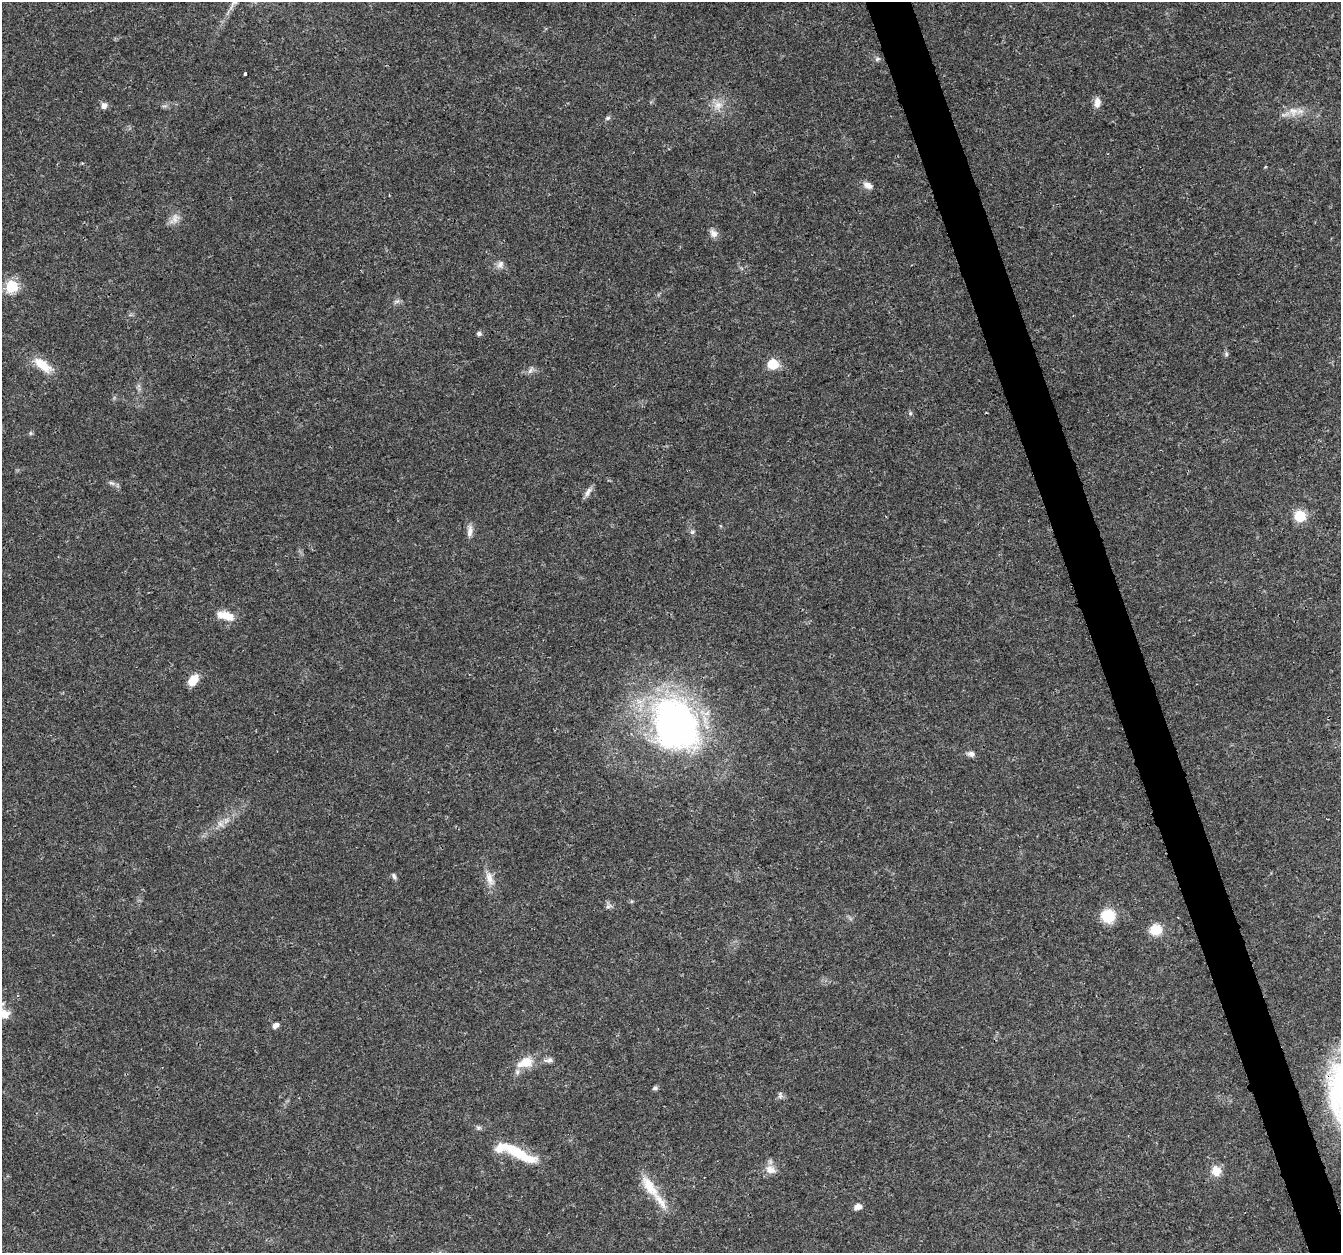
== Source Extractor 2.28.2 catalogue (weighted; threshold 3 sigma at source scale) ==
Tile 6 of 4 x 4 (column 2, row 2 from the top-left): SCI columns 1345-2683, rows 2617-3867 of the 5363 x 5184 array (HDU 1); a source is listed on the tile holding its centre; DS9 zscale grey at full resolution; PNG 1343 x 1255 px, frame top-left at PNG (2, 2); no overlay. Shown black and unused: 3% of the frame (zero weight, under 3 of 4 exposures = <1% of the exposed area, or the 3 px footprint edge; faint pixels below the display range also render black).
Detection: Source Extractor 2.28.2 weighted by HDU 2 'WHT'; one run over the whole footprint, this tile lists its part. Background 0.0269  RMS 0.002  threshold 0.0089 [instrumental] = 3 sigma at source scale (4.5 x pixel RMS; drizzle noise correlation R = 1.50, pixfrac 1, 0.0396/0.0396 arcsec/px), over >= 5 px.
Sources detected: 51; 4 inside a brighter listed object's ellipse — not listed separately; the other 47 listed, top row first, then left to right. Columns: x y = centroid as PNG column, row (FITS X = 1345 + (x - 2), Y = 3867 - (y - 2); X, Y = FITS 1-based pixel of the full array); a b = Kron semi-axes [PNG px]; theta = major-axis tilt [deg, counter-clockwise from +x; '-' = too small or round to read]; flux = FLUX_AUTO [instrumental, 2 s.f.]
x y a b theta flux
234 2 11 6 44 0.91
877 59 8 6 16 0.44
245 74 3 3 - 0.63
1097 103 14 7 86 1.4
718 105 14 12 31 2.2
104 106 9 8 - 0.84
1293 111 14 13 - 2.3
608 118 7 5 19 0.46
868 185 12 7 -28 1.2
175 219 17 10 50 1.5
713 233 12 9 -53 1.1
500 264 11 8 52 0.97
12 286 6 6 - 21
396 301 9 4 9 0.47
479 334 5 5 - 0.58
1226 354 6 4 -89 0.35
773 364 6 6 - 11
43 365 26 11 -38 4
530 370 11 5 52 0.63
910 413 6 5 - 0.34
30 433 6 4 -90 0.29
112 483 10 5 -26 0.61
588 492 16 6 59 0.92
1300 516 6 6 - 16
470 531 17 7 84 1.2
692 532 7 5 -43 0.44
226 616 22 9 -16 3
193 680 12 8 54 3.1
675 725 47 37 -62 84
971 754 8 7 - 0.84
226 820 10 7 75 0.97
394 876 8 5 -60 0.49
489 878 21 9 -70 2.1
608 906 10 4 22 0.5
1108 916 16 14 -54 5.1
1156 930 13 12 - 3.8
4 1014 16 12 10 2.2
275 1025 8 6 38 0.79
550 1060 10 7 -5 0.75
525 1062 17 11 18 3.9
655 1088 5 4 - 0.61
780 1095 10 5 80 0.51
516 1152 35 12 -31 7.3
771 1170 15 11 -18 1.8
1216 1171 13 12 - 2.2
650 1187 38 13 -55 5.1
858 1207 9 7 15 1
Isophote crosses this tile's border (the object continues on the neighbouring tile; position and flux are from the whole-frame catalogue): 2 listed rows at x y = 234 2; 4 1014